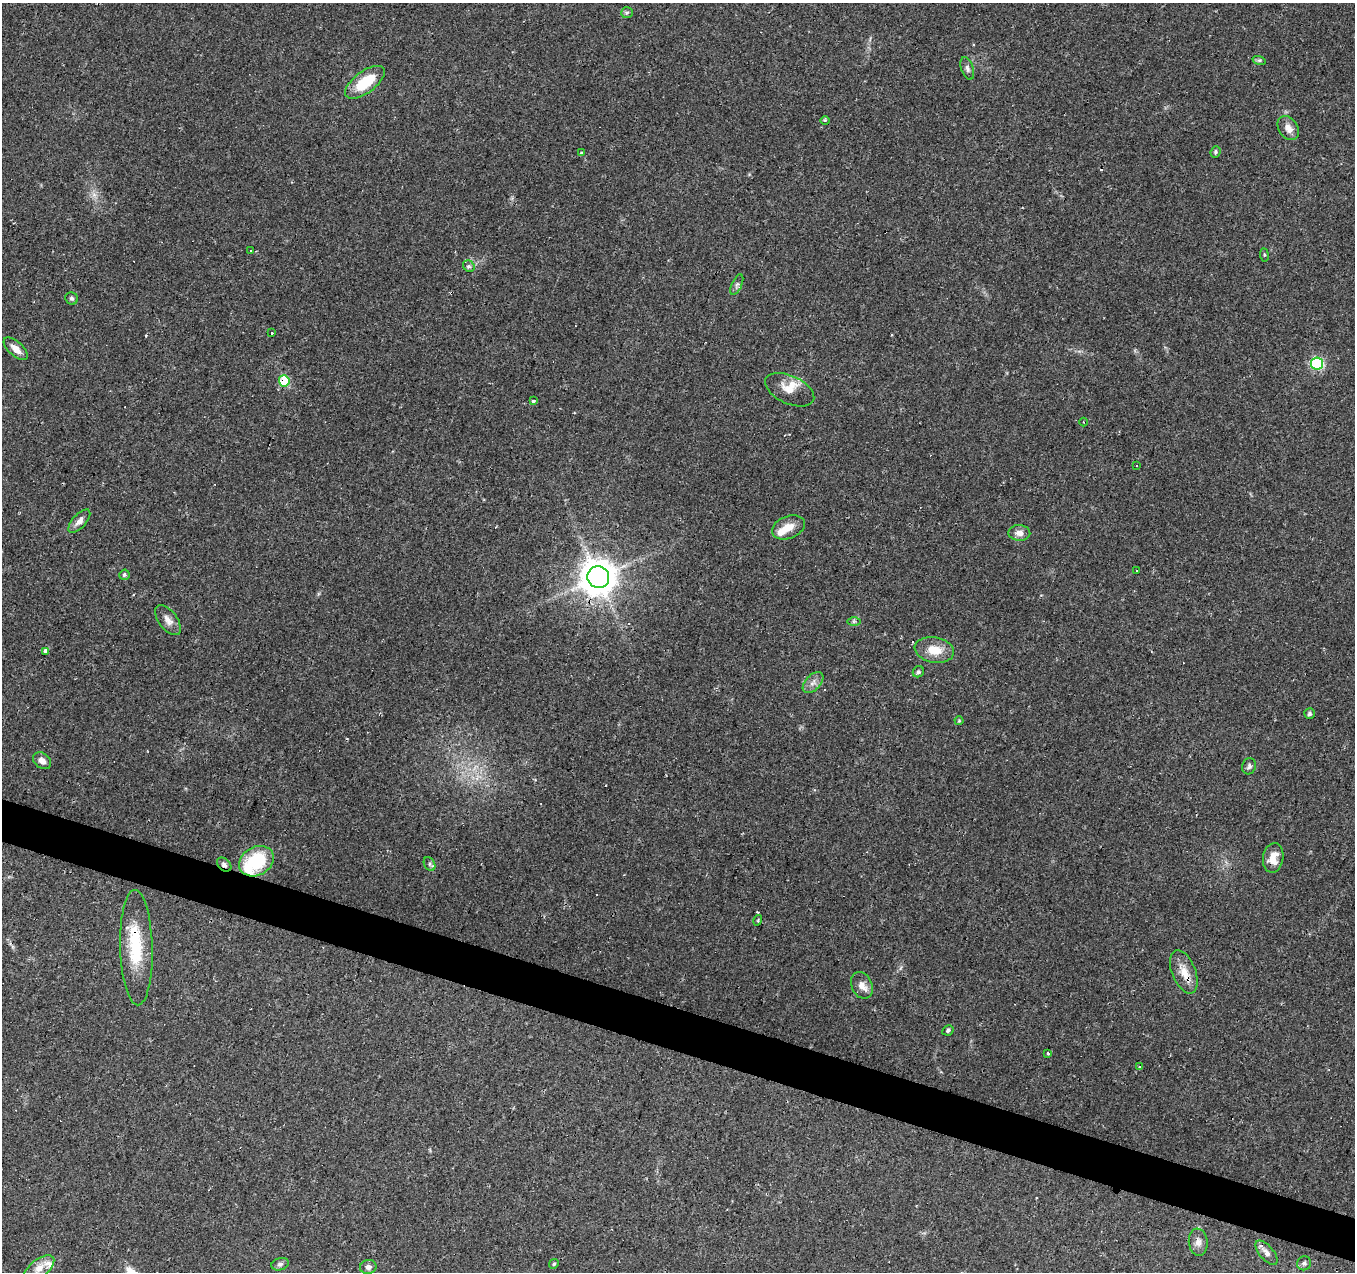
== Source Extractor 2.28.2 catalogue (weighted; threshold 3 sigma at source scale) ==
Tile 6 of 4 x 4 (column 2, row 2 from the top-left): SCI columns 1353-2705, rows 2752-4021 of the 5415 x 5566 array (HDU 1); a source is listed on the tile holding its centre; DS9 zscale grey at full resolution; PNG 1357 x 1274 px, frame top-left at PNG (2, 3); each listed source drawn as its Kron ellipse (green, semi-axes under 4 px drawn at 4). Shown black and unused: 3% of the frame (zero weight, under 2 of 3 exposures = <1% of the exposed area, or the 3 px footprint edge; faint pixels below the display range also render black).
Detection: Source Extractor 2.28.2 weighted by HDU 2 'WHT'; one run over the whole footprint, this tile lists its part. Background 0.0886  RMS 0.0067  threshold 0.0302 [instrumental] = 3 sigma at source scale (4.5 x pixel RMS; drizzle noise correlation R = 1.50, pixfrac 1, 0.0396/0.0396 arcsec/px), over >= 5 px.
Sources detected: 75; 1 inside a brighter object's white glare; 15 cosmic-ray / hot-pixel residue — neither listed nor drawn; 4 inside a brighter listed object's ellipse — not listed separately; the other 55 listed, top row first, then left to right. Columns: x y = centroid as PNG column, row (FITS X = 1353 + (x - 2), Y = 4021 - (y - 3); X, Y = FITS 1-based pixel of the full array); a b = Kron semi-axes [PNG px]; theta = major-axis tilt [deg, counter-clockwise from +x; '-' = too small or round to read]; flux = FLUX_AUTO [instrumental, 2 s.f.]
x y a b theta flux
627 13 6 5 - 1.3
1259 60 7 4 -17 1.2
967 68 12 6 -72 2.3
365 82 23 10 37 22
825 121 5 3 - 0.84
1288 128 13 9 -55 5.3
1215 152 6 4 69 1.1
582 153 3 3 - 2.1
250 250 3 3 - 1.5
1264 255 7 3 -82 0.82
469 266 6 5 - 1.4
737 285 11 5 66 1.9
72 298 6 6 - 1.5
272 333 3 3 - 4.6
16 349 15 7 -42 5.9
1317 363 6 6 - 74
284 381 5 5 - 38
790 390 26 14 -24 9.5
533 401 4 3 - 4.2
1084 422 4 3 - 0.61
1136 466 2 2 - 0.51
79 521 14 7 48 4.1
788 527 17 11 22 8.4
1019 533 11 8 -2 4.2
1136 570 2 2 - 0.55
124 575 5 5 - 1.5
598 577 11 11 - 1400
168 620 17 9 -53 5
854 621 7 4 0 1.3
934 650 20 12 -10 12
46 651 3 3 - 80
918 672 6 5 - 1.3
813 683 13 7 47 3.8
1309 713 5 5 - 1.6
959 721 4 4 - 0.64
42 761 10 7 -38 4.2
1249 766 8 6 70 1.9
1273 858 15 10 81 7.6
256 861 18 14 30 37
429 864 7 5 -60 1.5
224 865 8 6 -41 2.2
758 920 5 3 - 0.65
136 948 57 16 -88 34
1184 972 23 12 -68 10
862 985 14 10 -66 5.4
948 1030 6 5 - 1.2
1048 1053 3 3 - 4.3
1140 1067 3 3 - 2.4
1198 1242 13 9 -83 4.1
1266 1253 15 7 -49 3.7
1304 1263 7 6 - 1.9
280 1264 9 6 18 1.8
554 1264 5 4 - 0.9
368 1267 8 7 - 2.8
39 1268 18 9 38 6.5
Overlapping masked pixels (flux is a lower limit): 6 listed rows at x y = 284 381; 598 577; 1273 858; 224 865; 136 948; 1184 972